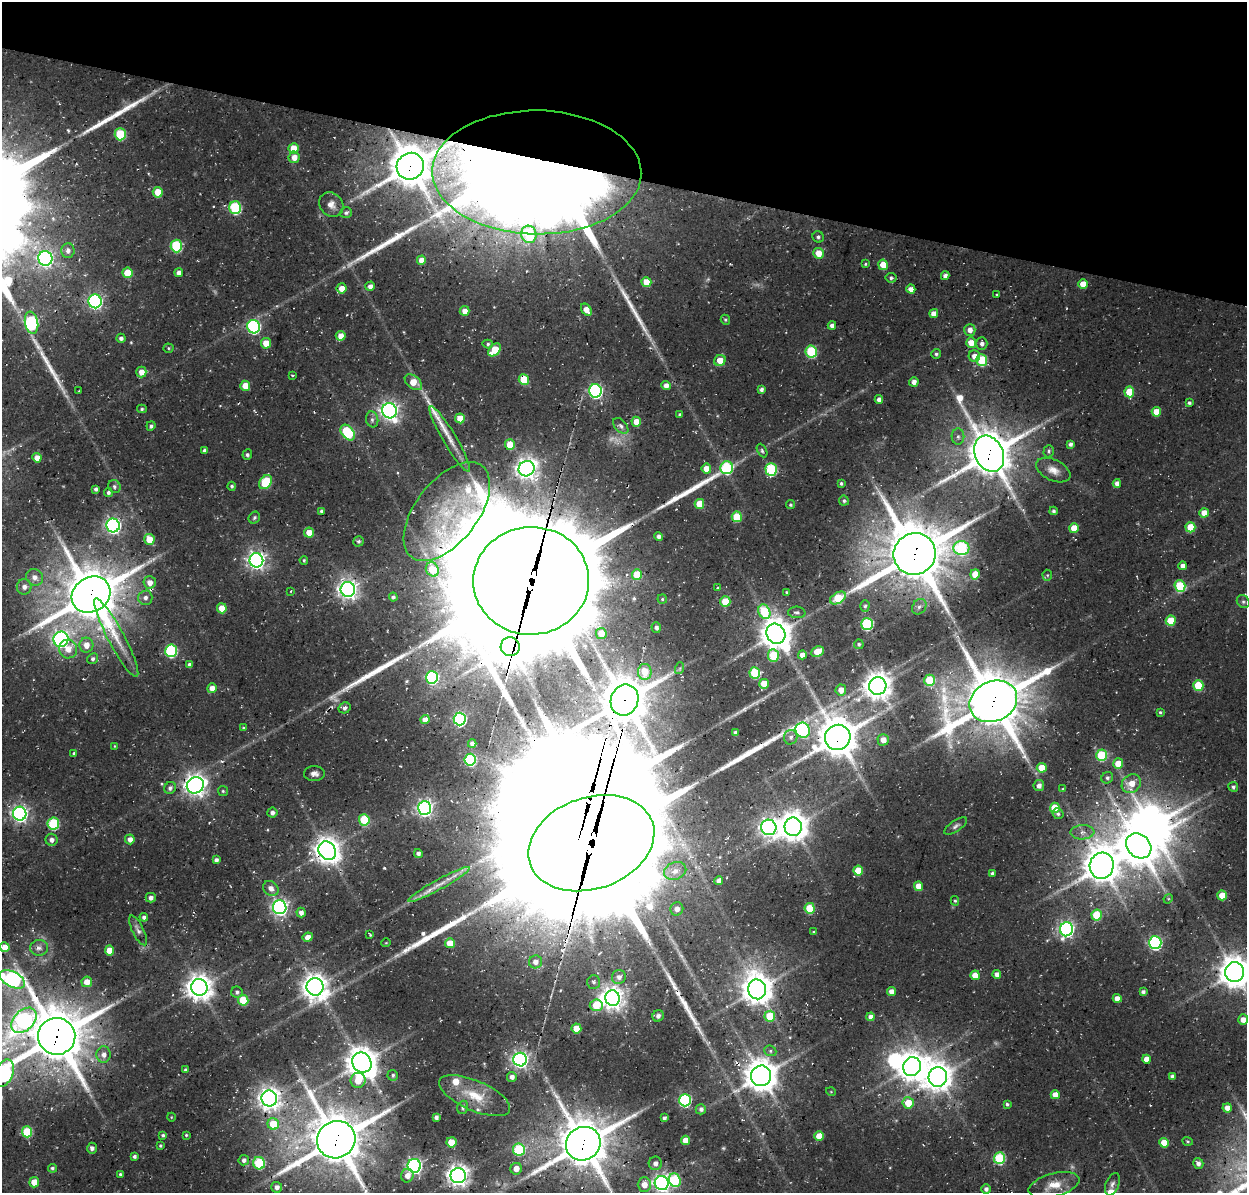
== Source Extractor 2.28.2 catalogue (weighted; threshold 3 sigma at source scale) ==
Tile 2 of 4 x 4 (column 2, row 1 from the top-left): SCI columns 1383-2627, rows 3892-5082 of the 5246 x 5340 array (HDU 1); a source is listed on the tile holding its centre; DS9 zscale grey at full resolution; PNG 1249 x 1195 px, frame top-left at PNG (2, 2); each listed source drawn as its Kron ellipse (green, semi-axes under 4 px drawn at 4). Shown black and unused: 15% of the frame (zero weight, under 3 of 4 exposures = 8% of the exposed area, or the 3 px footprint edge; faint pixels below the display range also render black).
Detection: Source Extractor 2.28.2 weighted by HDU 2 'WHT'; one run over the whole footprint, this tile lists its part. Background 0.0296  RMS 0.0039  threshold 0.0174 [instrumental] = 3 sigma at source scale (4.5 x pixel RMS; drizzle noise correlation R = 1.50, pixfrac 1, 0.0396/0.0396 arcsec/px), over >= 5 px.
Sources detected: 355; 2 too faint to see at this stretch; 4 inside a brighter object's white glare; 2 cosmic-ray / hot-pixel residue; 13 long thin detections or spike segments (spike, bleed or trail) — neither listed nor drawn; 5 inside a brighter listed object's ellipse — not listed separately; the other 329 listed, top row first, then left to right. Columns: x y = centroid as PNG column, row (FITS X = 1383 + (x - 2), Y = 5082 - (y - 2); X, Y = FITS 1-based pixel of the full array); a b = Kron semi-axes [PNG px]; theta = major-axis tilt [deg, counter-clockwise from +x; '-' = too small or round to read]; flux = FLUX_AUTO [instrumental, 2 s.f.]
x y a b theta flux
120 134 6 5 - 21
294 148 5 5 - 7.7
294 157 6 5 - 3.8
410 166 14 13 - 1400
537 172 104 62 -1 3100
158 192 5 5 - 7.9
331 205 13 11 -45 3.4
235 208 6 6 - 37
346 212 6 5 - 1.1
529 234 9 7 -74 26
818 237 6 5 - 1.1
176 246 6 6 - 32
68 251 7 6 - 1.8
819 253 5 5 - 6.2
45 258 7 7 - 120
421 260 4 4 - 3.2
865 264 4 3 - 0.5
883 265 5 4 - 6.8
127 273 5 5 - 9.2
179 273 4 4 - 2.3
945 276 4 4 - 1.7
891 278 5 4 - 0.85
646 282 5 5 - 6.6
1083 284 5 4 - 5.2
370 286 5 4 - 2.1
342 288 5 5 - 4.2
911 289 4 4 - 3
997 294 3 2 - 0.43
95 301 7 6 - 95
586 310 7 4 -53 4.1
465 311 5 5 - 3.3
934 313 4 4 - 3.4
725 320 5 4 - 0.63
31 323 11 6 -80 55
832 325 4 4 - 1.9
254 327 7 6 - 59
970 330 6 5 - 2.8
341 336 5 5 - 4.5
121 338 4 4 - 1.4
266 343 5 5 - 5.9
971 343 5 5 - 5.2
488 344 5 4 - 0.79
982 344 6 5 - 1.6
168 348 5 4 - 0.58
495 350 7 5 46 11
811 351 6 5 - 30
936 354 5 5 - 0.84
974 356 6 5 - 3.1
720 360 6 5 - 6.8
982 360 6 5 - 23
141 372 5 5 - 4.3
292 375 4 3 - 0.42
524 380 5 5 - 13
413 382 10 6 -39 6.8
914 382 4 4 - 2.2
666 385 4 4 - 2.7
245 386 5 5 - 5.6
761 390 4 4 - 1.3
79 391 2 2 - 0.28
595 391 6 6 - 88
1129 392 5 5 - 10
879 399 4 4 - 2.1
1189 403 3 3 - 0.81
142 409 5 4 - 0.64
389 411 8 7 - 200
1156 412 5 5 - 6.8
680 414 4 3 - 0.89
460 418 5 5 - 5.9
372 419 8 6 -74 1.3
636 422 5 4 - 4.6
151 426 5 4 - 1
621 426 9 5 -47 1.4
348 433 9 6 -52 27
958 437 8 6 -89 1.4
450 439 38 6 -59 6.9
1070 444 4 4 - 1.3
510 445 5 5 - 8.2
205 450 4 4 - 1.4
762 451 7 4 -64 0.81
1049 451 6 5 - 0.78
989 454 19 14 -65 1500
247 455 5 4 - 1
37 458 5 4 - 4.1
727 468 6 6 - 37
526 469 8 7 - 300
706 469 5 5 - 5.1
771 469 6 5 - 35
1053 470 18 10 -25 4.3
266 482 8 5 52 18
841 483 4 4 - 0.75
1117 483 4 4 - 2.2
114 486 7 6 - 1
232 486 4 4 - 0.76
96 489 4 3 - 1.1
108 492 4 4 - 1
844 501 5 5 - 0.88
699 504 5 4 - 8
791 505 4 4 - 0.67
322 511 4 3 - 1.1
1053 511 4 4 - 1
447 512 58 31 52 41
1204 513 4 4 - 4.7
737 517 5 5 - 16
254 518 6 5 - 0.76
113 525 7 6 - 140
1190 527 5 5 - 12
1074 528 5 5 - 6.5
309 533 5 5 - 5.1
659 536 4 4 - 1.5
149 539 5 5 - 7.3
359 541 5 5 - 0.81
961 548 8 7 - 38
915 554 21 20 - 2600
256 560 7 7 - 200
304 560 4 4 - 0.55
1183 566 4 4 - 2.2
432 569 7 6 - 8.7
975 574 5 4 - 7.6
637 575 5 5 - 12
1047 575 5 5 - 0.55
34 577 9 8 - 2.9
531 581 58 54 3 16000
150 582 6 6 - 3.4
1180 586 6 5 - 22
24 587 7 7 - 2.2
717 588 4 4 - 0.4
348 589 7 7 - 250
291 591 3 2 - 0.3
786 592 3 3 - 0.46
91 595 20 17 33 2200
393 597 4 4 - 0.84
145 598 7 7 - 1.9
838 598 8 5 30 18
662 599 5 4 - 0.61
725 601 5 5 - 12
1243 602 7 6 - 1
865 606 6 4 88 0.82
919 607 8 6 55 1.5
222 608 5 5 - 7.2
764 612 7 5 -62 23
797 612 9 6 -4 1.1
1171 621 5 5 - 11
867 624 6 6 - 41
656 627 5 4 - 1.3
601 634 5 5 - 4.8
776 634 10 9 - 730
116 638 44 8 -62 9.5
61 639 7 7 - 140
859 644 5 5 - 0.84
86 645 7 7 - 3.9
510 647 9 9 - 1100
68 649 9 9 - 4.3
171 651 6 6 - 42
818 652 6 5 - 9.3
802 655 4 4 - 3
773 656 6 5 - 18
93 659 5 5 - 1.1
189 665 4 4 - 1.3
680 668 6 4 72 0.54
645 672 8 7 - 6.6
755 673 5 5 - 23
432 677 6 6 - 53
929 680 6 5 - 17
764 684 5 4 - 7.3
1198 685 5 5 - 17
878 686 9 8 - 540
212 688 5 5 - 3.4
841 690 5 5 - 3.9
624 700 16 13 71 1700
993 701 25 20 25 2400
345 708 6 5 - 1.4
1160 712 4 4 - 0.66
460 719 6 6 - 76
425 720 4 4 - 3.2
243 728 4 3 - 0.54
803 730 7 7 - 64
735 733 4 4 - 1.3
791 737 7 6 - 1.6
838 737 13 12 - 1200
883 740 6 5 - 3.9
472 744 4 4 - 1.7
115 746 3 3 - 0.38
74 753 3 3 - 0.57
1101 755 5 5 - 25
470 760 6 5 - 38
1118 764 5 5 - 6
1042 768 5 5 - 7
314 774 10 7 2 2
1107 778 6 5 - 0.84
1131 784 10 8 40 5.6
195 785 8 8 - 300
1039 786 6 5 - 1.8
1233 787 5 4 - 1.1
170 788 6 5 - 1.4
1063 789 4 4 - 0.53
223 791 5 5 - 0.63
424 808 7 6 - 150
1055 808 5 5 - 10
272 813 5 5 - 1.7
20 814 7 6 - 150
1058 814 5 5 - 0.88
364 820 6 5 - 20
53 824 6 6 - 32
956 826 13 5 34 1.4
769 827 8 7 - 220
793 827 9 8 - 570
1082 832 12 7 3 2.5
130 839 5 5 - 2.7
51 840 6 6 - 2
591 843 65 46 19 18000
1139 846 14 11 -44 1200
327 851 10 8 -51 490
418 853 4 4 - 1.5
216 860 4 4 - 1.3
1102 866 13 12 - 880
675 871 11 8 22 3.6
858 871 5 5 - 9.4
992 873 3 3 - 0.99
719 881 4 4 - 2.2
439 885 35 5 29 5.4
919 886 5 4 - 6.2
271 888 8 6 -39 2.6
1222 895 5 5 - 8.7
151 898 5 5 - 1.7
1168 899 5 4 - 0.47
955 901 5 4 - 0.64
280 907 7 6 - 150
810 908 5 5 - 17
677 909 7 6 - 2.8
301 913 5 4 - 2.1
1097 915 5 5 - 16
144 917 4 4 - 1.3
1067 929 7 6 - 130
138 930 16 5 -64 1.8
813 932 3 3 - 0.46
370 934 4 2 - 0.46
308 937 5 4 - 3.1
386 943 4 3 - 0.28
450 943 5 5 - 7.2
1155 943 6 6 - 79
5 947 5 4 - 4.7
39 948 9 8 - 1.8
109 950 5 4 - 5.7
535 962 6 6 - 2.6
1235 972 10 9 - 730
997 974 4 4 - 2.5
975 975 4 4 - 5.4
619 977 7 7 - 2
12 979 13 7 -27 140
87 982 5 5 - 4.9
594 982 6 6 - 1
199 987 8 8 - 500
315 987 9 8 - 490
757 989 10 9 - 660
237 992 6 5 - 1.3
891 992 4 4 - 3.4
1143 992 4 4 - 1.3
612 998 8 7 - 340
1117 998 4 4 - 3.3
243 1000 5 5 - 14
596 1005 6 6 - 12
658 1016 6 5 - 1.4
770 1016 5 5 - 11
870 1017 4 4 - 2.5
24 1020 15 10 45 110
1243 1020 5 5 - 3.5
576 1028 5 5 - 7.7
57 1036 19 18 - 2300
770 1051 6 5 - 0.81
104 1055 8 7 - 2.8
1147 1059 4 4 - 4.1
520 1060 7 6 - 180
362 1063 10 9 - 730
912 1067 9 8 - 570
185 1070 3 3 - 0.91
4 1073 15 9 64 110
393 1075 5 5 - 0.95
761 1076 10 10 - 770
1172 1076 4 4 - 1.6
512 1077 5 5 - 2.2
938 1077 10 9 - 610
358 1080 7 7 - 7.9
831 1092 5 3 - 0.32
1055 1095 4 4 - 4.1
475 1096 38 15 -24 13
269 1098 8 7 - 330
685 1100 6 6 - 59
908 1103 5 5 - 8.3
1007 1104 4 4 - 0.88
463 1107 6 5 - 0.95
1227 1108 4 4 - 3.6
701 1109 5 5 - 1.4
171 1117 4 3 - 0.31
436 1117 4 4 - 1.6
664 1118 4 3 - 0.91
273 1124 6 5 - 12
27 1132 5 5 - 22
163 1135 4 4 - 0.78
186 1135 3 3 - 0.47
819 1136 5 4 - 6.2
336 1140 19 18 - 2100
685 1140 4 4 - 5.1
1188 1141 5 4 - 0.55
451 1142 5 5 - 8.7
1164 1143 5 4 - 6.4
583 1144 18 16 35 1800
160 1146 4 4 - 0.59
92 1148 5 5 - 1.2
519 1149 6 6 - 32
134 1156 3 3 - 1
999 1158 6 5 - 36
244 1160 5 5 - 1.5
259 1163 6 6 - 33
655 1163 7 6 - 2.4
1198 1163 5 5 - 2
414 1166 7 6 - 130
52 1168 4 4 - 0.8
516 1169 6 5 - 4.2
120 1174 4 3 - 0.64
407 1176 7 6 - 3.5
458 1176 7 7 - 310
675 1180 7 6 - 28
34 1182 5 5 - 6
662 1183 7 7 - 180
1112 1184 12 6 68 1.5
644 1185 7 6 - 4.6
1054 1185 26 11 15 7.6
277 1187 5 5 - 2.1
986 1189 4 4 - 1.6
Overlapping masked pixels (flux is a lower limit): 18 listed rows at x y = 410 166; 537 172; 989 454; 915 554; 531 581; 91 595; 776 634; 510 647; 624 700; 993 701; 838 737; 195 785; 591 843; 327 851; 57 1036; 761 1076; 336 1140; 583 1144
Isophote crosses this tile's border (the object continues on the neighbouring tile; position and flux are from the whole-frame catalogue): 6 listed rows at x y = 1235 972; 12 979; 57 1036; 4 1073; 583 1144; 662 1183